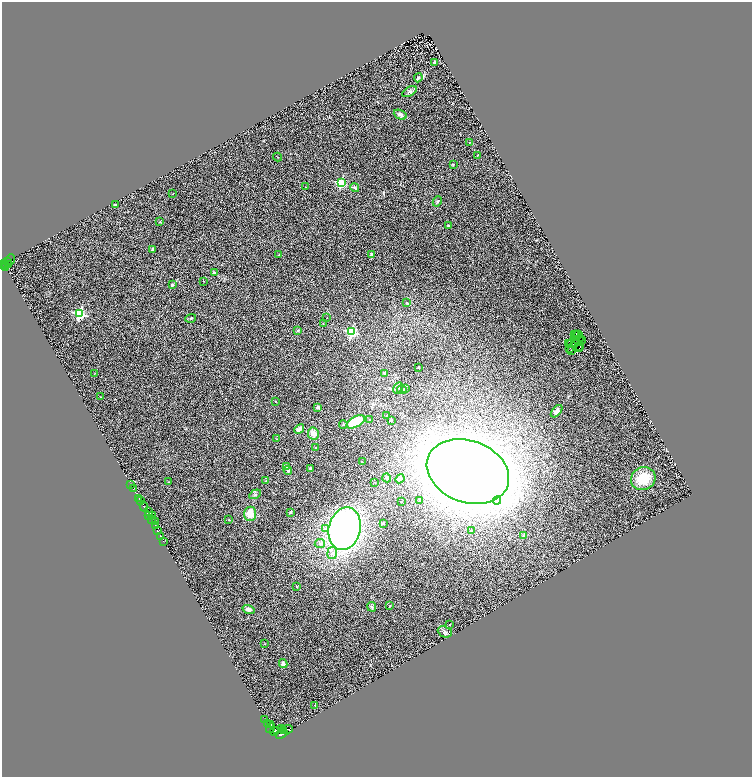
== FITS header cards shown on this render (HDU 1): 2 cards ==
NAXIS1  =                 1500
NAXIS2  =                 1550

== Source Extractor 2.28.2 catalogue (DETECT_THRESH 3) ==
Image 1500 x 1550 px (HDU 1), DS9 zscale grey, zoomed out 1/2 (1 PNG px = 2 x 2 image px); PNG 754 x 779 px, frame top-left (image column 1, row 1550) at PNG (2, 2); each listed source drawn as its Kron ellipse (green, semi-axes under 4 px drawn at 4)
Background 0.855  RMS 0.24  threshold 0.713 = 3 sigma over >= 5 px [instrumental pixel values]
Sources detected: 157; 33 cannot appear on this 1/2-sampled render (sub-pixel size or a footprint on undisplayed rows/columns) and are neither listed nor drawn; the other 124 listed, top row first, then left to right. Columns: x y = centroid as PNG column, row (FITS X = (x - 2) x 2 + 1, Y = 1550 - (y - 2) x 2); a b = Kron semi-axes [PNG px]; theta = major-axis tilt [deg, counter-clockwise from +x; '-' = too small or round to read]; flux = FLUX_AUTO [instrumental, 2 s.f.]
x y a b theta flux
435 62 3 3 - 87
418 78 4 3 - 70
410 92 8 4 31 120
400 115 7 4 -24 130
470 142 3 2 - 14
477 155 2 1 - 18
277 157 4 2 - 25
453 164 3 3 - 33
341 183 3 3 - 3800
305 187 2 2 - 17
355 187 5 3 - 84
173 194 3 2 - 14
437 201 5 3 - 60
115 205 2 2 - 37
160 222 4 2 - 31
448 225 3 3 - 49
152 249 4 2 - 52
279 255 3 2 - 40
372 255 2 2 - 470
10 260 5 2 - 83
7 262 2 1 - 25
4 264 3 1 - 43
9 264 3 1 - 120
5 265 3 1 - 130
6 267 2 2 - 230
214 272 4 3 - 48
203 281 3 2 - 17
172 285 3 3 - 59
407 303 2 2 - 83
79 314 4 4 - 5900
327 317 2 1 - 12
191 318 5 4 - 69
323 324 3 2 - 18
298 330 3 3 - 45
351 332 4 3 - 5000
575 334 2 1 - 38
577 334 2 1 - 15
579 334 2 1 - 21
580 339 2 1 - 33
582 340 2 1 - 11
569 343 2 1 - 48
575 343 2 2 - 14
571 344 4 1 - 31
580 347 2 1 - 2.2
570 348 2 1 - 62
579 348 2 2 - 32
572 351 2 1 - 43
419 367 3 3 - 32
384 373 3 3 - 68
94 374 2 2 - 14
398 388 6 3 59 74
405 388 4 3 - 43
402 390 5 3 - 51
101 397 2 2 - 21
275 401 2 2 - 21
318 407 3 3 - 87
557 411 7 4 49 180
386 415 2 2 - 22
370 420 2 2 - 74
391 421 2 2 - 92
356 422 10 5 28 1800
343 424 4 4 - 57
299 429 5 3 - 200
313 433 6 5 - 330
277 439 3 2 - 28
316 448 2 2 - 21
362 462 2 2 - 14
286 467 4 3 - 70
310 468 4 3 - 65
288 470 4 4 - 100
468 471 42 31 -20 120000
387 478 4 4 - 120
400 479 5 4 - 120
643 479 12 11 - 1200
266 481 3 3 - 33
168 482 3 2 - 18
375 483 2 2 - 14
131 484 2 1 - 140
133 489 2 2 - 230
255 494 6 2 32 57
139 498 2 2 - 760
420 500 2 2 - 76
140 501 2 2 - 310
401 501 2 1 - 22
497 501 4 4 - 1800
144 506 5 2 - 2900
148 512 4 2 - 400
290 512 3 3 - 69
250 514 7 6 - 610
152 515 3 1 - 180
148 516 2 1 - 160
152 520 2 2 - 180
229 520 2 2 - 26
155 522 2 2 - 180
383 523 2 2 - 41
156 525 3 1 - 450
325 529 3 3 - 280
345 529 21 16 77 20000
472 530 3 3 - 30
158 531 2 2 - 1200
523 536 3 3 - 41
161 537 4 2 - 880
163 541 2 1 - 41
320 544 5 4 - 100
332 553 6 5 - 160
296 587 3 2 - 26
390 606 2 2 - 31
372 607 5 3 - 61
249 609 6 4 -19 210
450 625 2 2 - 17
445 632 7 5 -22 110
264 644 3 2 - 22
283 664 4 3 - 170
315 705 2 2 - 18
264 719 2 1 - 86
267 723 3 2 - 1400
271 725 4 2 - 390
271 728 5 3 - 180
281 729 3 3 - 400
288 729 4 2 - 440
274 731 4 3 - 2900
277 731 2 2 - 810
284 731 3 2 - 430
282 734 6 3 32 2600
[33 sub-pixel or undisplayed-footprint detections neither listed nor drawn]